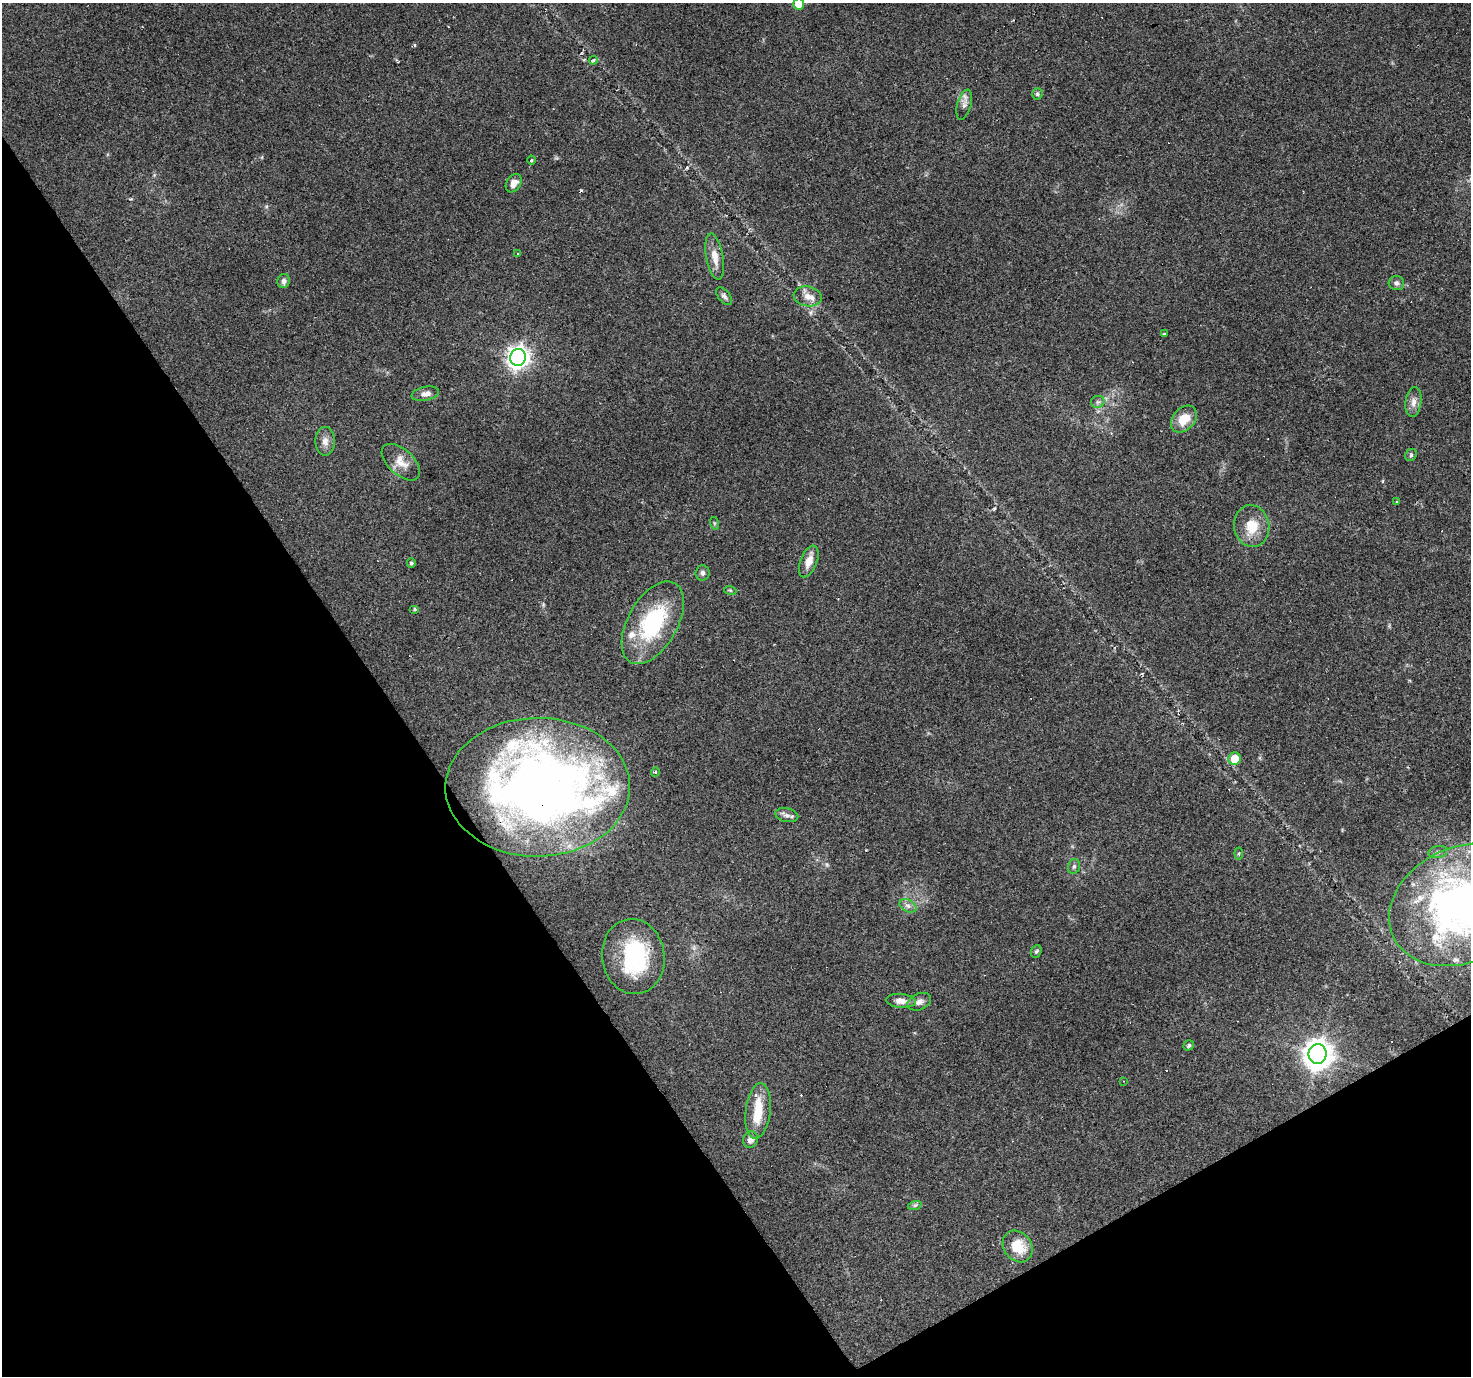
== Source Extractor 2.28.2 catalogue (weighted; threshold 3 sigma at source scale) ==
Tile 14 of 4 x 4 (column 2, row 4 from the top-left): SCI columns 1469-2937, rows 175-1548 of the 5874 x 5782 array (HDU 1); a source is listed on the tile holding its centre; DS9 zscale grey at full resolution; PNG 1473 x 1378 px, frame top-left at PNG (2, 3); each listed source drawn as its Kron ellipse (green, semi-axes under 4 px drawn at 4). Shown black and unused: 32% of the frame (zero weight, under 3 of 4 exposures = <1% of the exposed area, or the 3 px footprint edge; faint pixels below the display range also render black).
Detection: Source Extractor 2.28.2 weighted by HDU 2 'WHT'; one run over the whole footprint, this tile lists its part. Background 0.256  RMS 0.0082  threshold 0.0369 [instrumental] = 3 sigma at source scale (4.5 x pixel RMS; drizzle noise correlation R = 1.50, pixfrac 1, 0.0396/0.0396 arcsec/px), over >= 5 px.
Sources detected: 68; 3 inside a brighter object's white glare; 10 cosmic-ray / hot-pixel residue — neither listed nor drawn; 5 inside a brighter listed object's ellipse — not listed separately; the other 50 listed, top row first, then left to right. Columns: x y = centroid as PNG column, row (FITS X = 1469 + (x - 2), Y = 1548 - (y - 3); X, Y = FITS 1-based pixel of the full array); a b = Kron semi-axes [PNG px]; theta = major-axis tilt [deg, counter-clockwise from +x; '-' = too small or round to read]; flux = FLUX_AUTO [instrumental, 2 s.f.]
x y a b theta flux
799 4 5 5 - 15
593 60 4 3 - 0.85
1037 94 6 5 - 1.5
964 105 15 7 74 4.1
531 160 4 3 - 0.79
514 183 10 7 59 6
517 253 3 2 - 0.58
715 257 23 8 -80 9.3
284 281 7 6 - 3
1396 283 8 7 - 2.7
724 296 10 5 -51 2.2
808 296 14 10 -10 7.1
1164 334 4 3 - 0.8
518 357 8 8 - 520
425 394 14 7 11 4.6
1098 402 7 6 - 2.2
1413 402 15 8 82 5.3
1184 419 15 10 48 15
325 441 14 9 90 5.7
1411 455 6 5 - 1.4
401 462 23 12 -43 11
1396 501 3 2 - 0.68
714 523 6 4 -72 1.1
1252 526 21 17 -81 18
809 561 17 8 68 8.6
411 563 5 4 - 2
702 573 7 7 - 2.5
730 590 6 4 -18 0.98
415 609 5 4 - 1.2
653 623 45 25 60 73
1235 759 6 6 - 14
655 772 5 3 - 1.9
538 787 92 69 1 600
787 815 12 7 -12 3.4
1438 852 9 6 10 2.5
1239 853 6 4 83 1.1
1074 866 7 5 74 1.9
1463 905 77 57 25 420
908 906 9 6 -30 3.1
1036 951 6 5 - 1.3
633 957 38 31 -82 74
901 1001 15 7 -5 6.9
919 1002 12 8 24 4.4
1189 1045 5 5 - 2
1318 1054 10 9 - 1000
1124 1081 3 2 - 0.5
758 1111 28 12 83 22
750 1140 8 7 - 4.5
915 1205 7 4 18 1.6
1018 1247 17 13 -53 20
Overlapping masked pixels (flux is a lower limit): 1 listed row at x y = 538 787
Isophote crosses this tile's border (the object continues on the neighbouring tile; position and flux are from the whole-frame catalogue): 2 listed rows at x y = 799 4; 1463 905